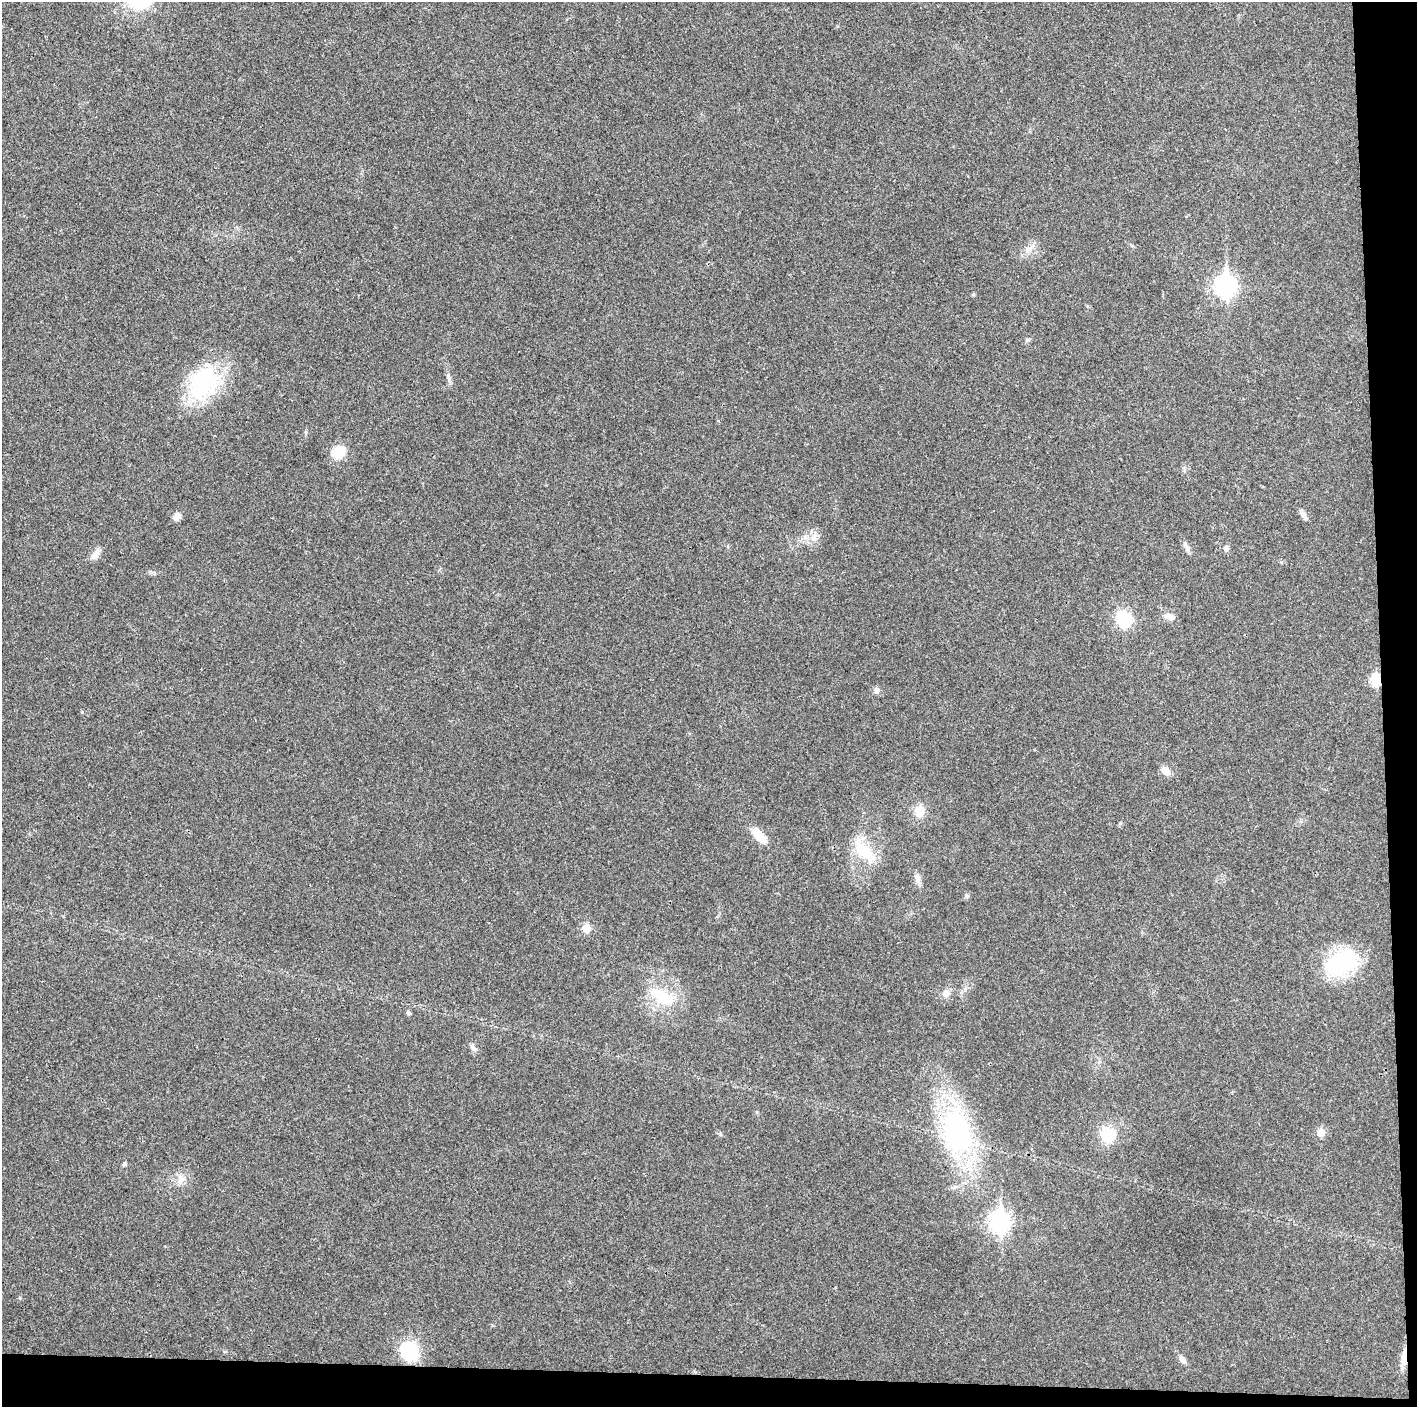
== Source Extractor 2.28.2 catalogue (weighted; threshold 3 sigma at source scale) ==
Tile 9 of 3 x 3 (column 3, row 3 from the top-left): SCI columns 2831-4245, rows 15-1419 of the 4245 x 4233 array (HDU 1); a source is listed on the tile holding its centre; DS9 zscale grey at full resolution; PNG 1419 x 1409 px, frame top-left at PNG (2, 2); no overlay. Shown black and unused: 5% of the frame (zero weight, under 3 of 4 exposures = <1% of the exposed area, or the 3 px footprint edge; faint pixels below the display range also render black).
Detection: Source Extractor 2.28.2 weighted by HDU 2 'WHT'; one run over the whole footprint, this tile lists its part. Background 0.0207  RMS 0.0056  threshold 0.0251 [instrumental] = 3 sigma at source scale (4.5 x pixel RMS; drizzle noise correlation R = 1.50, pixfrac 1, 0.05/0.05 arcsec/px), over >= 5 px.
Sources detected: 39; all 39 listed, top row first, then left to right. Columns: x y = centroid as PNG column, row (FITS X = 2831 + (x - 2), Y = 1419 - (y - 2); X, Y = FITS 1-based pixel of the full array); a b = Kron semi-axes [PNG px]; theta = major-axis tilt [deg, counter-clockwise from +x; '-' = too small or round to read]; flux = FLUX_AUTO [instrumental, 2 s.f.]
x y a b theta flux
138 3 33 14 -7 16
1029 249 12 7 23 3.4
1225 286 10 8 -89 240
973 295 5 3 - 0.62
1028 340 6 5 - 0.99
448 377 13 4 -71 1.8
203 383 47 34 66 48
339 452 13 12 - 12
1304 515 12 6 -55 2.1
177 517 9 8 - 3.2
805 537 7 5 89 1.6
814 537 12 6 52 2.9
1186 546 9 5 -59 1.8
1226 548 8 6 89 1.7
95 554 17 7 51 3.4
1168 616 15 8 -17 3.1
1124 619 18 17 - 17
1375 679 6 5 - 30
877 690 8 7 - 2
1166 771 10 7 -43 5.2
919 811 12 11 - 6.9
759 836 21 9 -46 9.8
865 852 29 14 -36 17
918 879 10 8 85 2.7
967 896 7 5 -64 1.1
586 928 6 5 - 13
1342 962 39 24 20 47
946 993 11 9 67 3.5
662 996 37 16 -27 20
408 1013 4 4 - 1.4
473 1048 10 6 -47 1.8
957 1131 52 33 -74 95
1321 1132 6 5 - 9.5
1108 1134 19 17 -89 14
124 1164 7 4 68 1
999 1222 9 8 - 230
410 1351 19 17 -59 28
1404 1357 24 6 84 5.7
1182 1359 12 6 -56 2.8
Overlapping masked pixels (flux is a lower limit): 2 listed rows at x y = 1375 679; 1404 1357
Isophote crosses this tile's border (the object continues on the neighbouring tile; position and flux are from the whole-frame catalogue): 1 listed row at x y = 138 3
Unlisted compact peaks at least as high as the median listed source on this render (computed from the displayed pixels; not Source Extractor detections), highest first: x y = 82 712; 720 1134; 1120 823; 20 1298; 965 990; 306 432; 153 572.